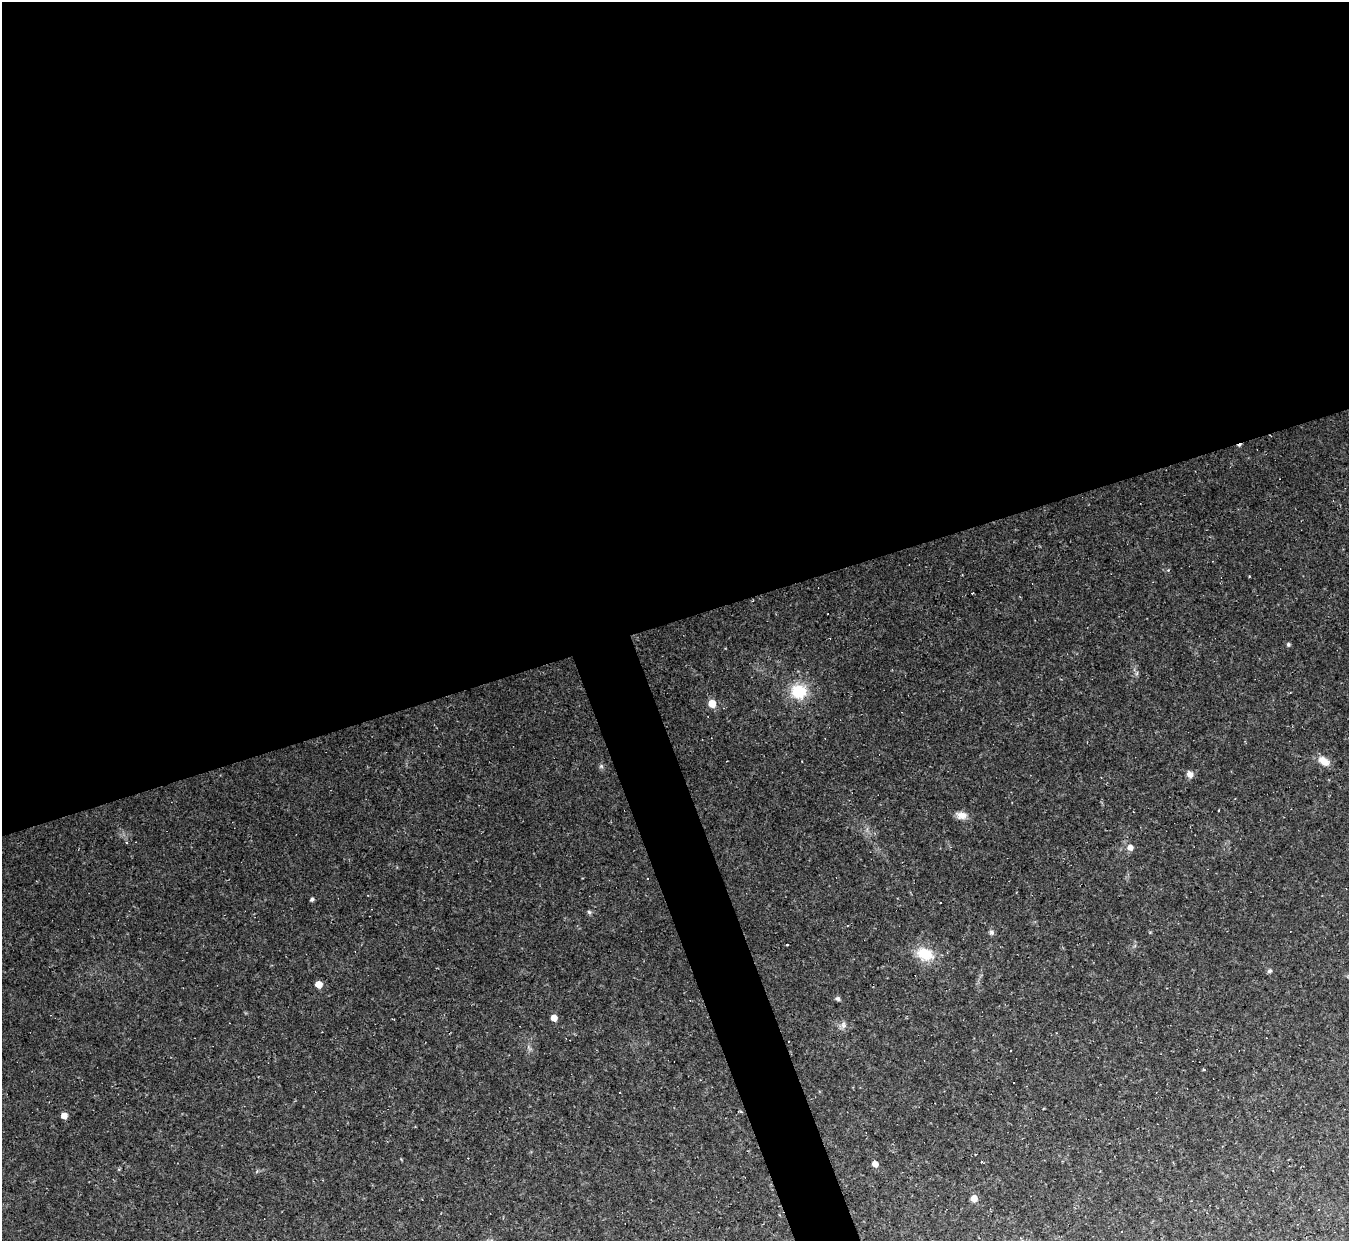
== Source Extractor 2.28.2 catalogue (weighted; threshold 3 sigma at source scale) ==
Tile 2 of 4 x 4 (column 2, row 1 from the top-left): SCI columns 1348-2694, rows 3989-5227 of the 5389 x 5373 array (HDU 1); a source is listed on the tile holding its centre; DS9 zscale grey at full resolution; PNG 1351 x 1243 px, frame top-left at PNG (2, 2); no overlay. Shown black and unused: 52% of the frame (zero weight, under 2 of 3 exposures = <1% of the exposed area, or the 3 px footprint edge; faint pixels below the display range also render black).
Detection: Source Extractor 2.28.2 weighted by HDU 2 'WHT'; one run over the whole footprint, this tile lists its part. Background 0.0742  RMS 0.0088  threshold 0.0396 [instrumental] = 3 sigma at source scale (4.5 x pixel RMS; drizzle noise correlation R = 1.50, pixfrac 1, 0.05/0.05 arcsec/px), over >= 5 px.
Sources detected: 27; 6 cosmic-ray / hot-pixel residue — not listed; the other 21 listed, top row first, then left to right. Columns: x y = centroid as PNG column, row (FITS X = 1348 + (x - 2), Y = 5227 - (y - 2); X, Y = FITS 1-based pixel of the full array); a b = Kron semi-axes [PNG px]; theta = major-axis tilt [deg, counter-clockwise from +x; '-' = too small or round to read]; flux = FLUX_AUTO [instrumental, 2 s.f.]
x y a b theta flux
1288 644 6 3 -72 1.1
799 691 17 15 -12 25
712 703 6 5 - 14
1324 761 14 8 -31 7.4
1190 774 8 7 - 3.9
962 815 13 9 -8 5.7
1130 847 6 5 - 4.5
648 878 3 2 - 1.6
312 899 5 4 - 1.6
589 912 6 4 -45 1.4
992 932 7 5 -45 1.8
924 954 17 12 -21 19
1270 971 6 5 - 1.8
319 984 5 5 - 8.5
838 999 6 5 - 1.6
554 1018 5 5 - 6
1011 1051 3 2 - 1.5
620 1092 3 2 - 1
64 1116 5 5 - 6.7
875 1164 5 5 - 5.3
974 1198 6 6 - 5.2